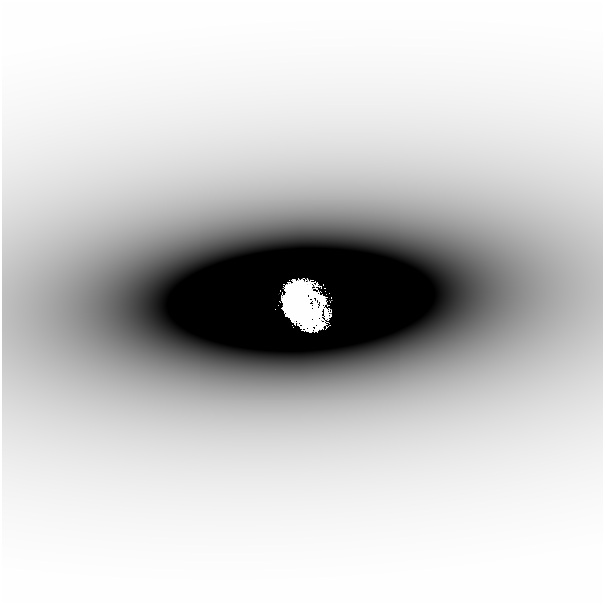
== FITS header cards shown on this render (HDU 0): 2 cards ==
NAXIS1  =                  601
NAXIS2  =                  601

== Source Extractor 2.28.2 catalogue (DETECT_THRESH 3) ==
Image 601 x 601 px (HDU 0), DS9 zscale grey, 1 PNG px = 1 image px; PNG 605 x 605 px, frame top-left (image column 1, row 601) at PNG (2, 0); no overlay
Background -2.95e-04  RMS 6.2e-05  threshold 1.86e-04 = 3 sigma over >= 5 px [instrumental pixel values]
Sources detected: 5; all 5 listed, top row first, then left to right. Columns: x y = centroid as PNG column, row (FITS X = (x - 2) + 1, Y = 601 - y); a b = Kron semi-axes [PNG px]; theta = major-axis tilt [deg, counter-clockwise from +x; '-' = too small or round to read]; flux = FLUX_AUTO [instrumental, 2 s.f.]
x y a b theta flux
302 284 10 7 -44 5.5
295 286 8 7 - 3.7
319 296 27 9 -50 3.6
290 300 23 9 -80 10
299 300 46 24 -63 27